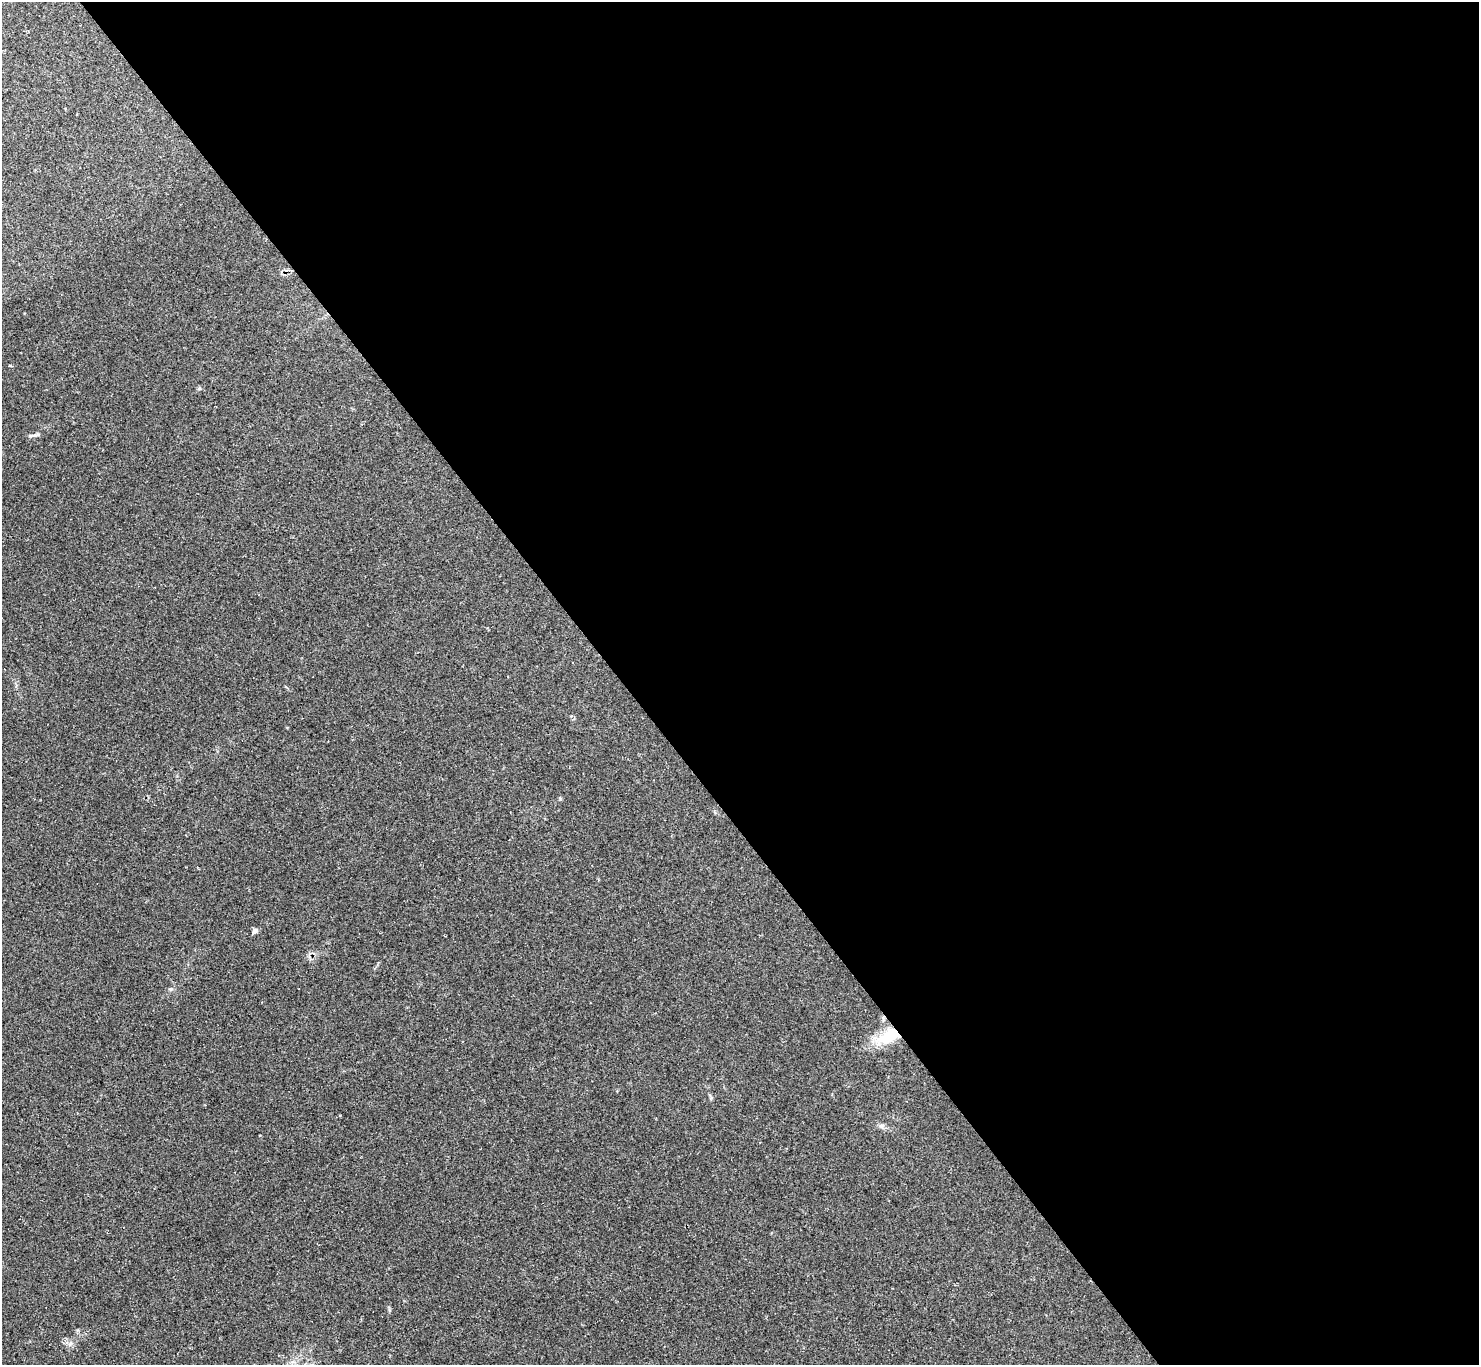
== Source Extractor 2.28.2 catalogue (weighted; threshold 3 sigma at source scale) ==
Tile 8 of 4 x 4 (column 4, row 2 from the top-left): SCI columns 4431-5907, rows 2880-4242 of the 5917 x 5907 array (HDU 1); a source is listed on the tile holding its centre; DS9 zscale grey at full resolution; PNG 1481 x 1367 px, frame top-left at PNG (2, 2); no overlay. Shown black and unused: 58% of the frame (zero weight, under 2 of 3 exposures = <1% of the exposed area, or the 3 px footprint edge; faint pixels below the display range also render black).
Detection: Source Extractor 2.28.2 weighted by HDU 2 'WHT'; one run over the whole footprint, this tile lists its part. Background 0.0673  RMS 0.0062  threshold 0.0279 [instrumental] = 3 sigma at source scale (4.5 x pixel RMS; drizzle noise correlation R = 1.50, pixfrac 1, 0.05/0.05 arcsec/px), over >= 5 px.
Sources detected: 4; all 4 listed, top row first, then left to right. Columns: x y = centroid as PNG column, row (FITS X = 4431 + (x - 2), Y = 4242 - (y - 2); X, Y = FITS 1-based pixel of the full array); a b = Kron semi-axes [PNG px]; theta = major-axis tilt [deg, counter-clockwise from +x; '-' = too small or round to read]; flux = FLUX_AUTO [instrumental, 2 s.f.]
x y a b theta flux
36 435 11 5 14 1.7
255 931 6 5 - 2.3
888 1036 33 16 29 19
881 1126 7 5 -44 1.4
Overlapping masked pixels (flux is a lower limit): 1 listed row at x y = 888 1036